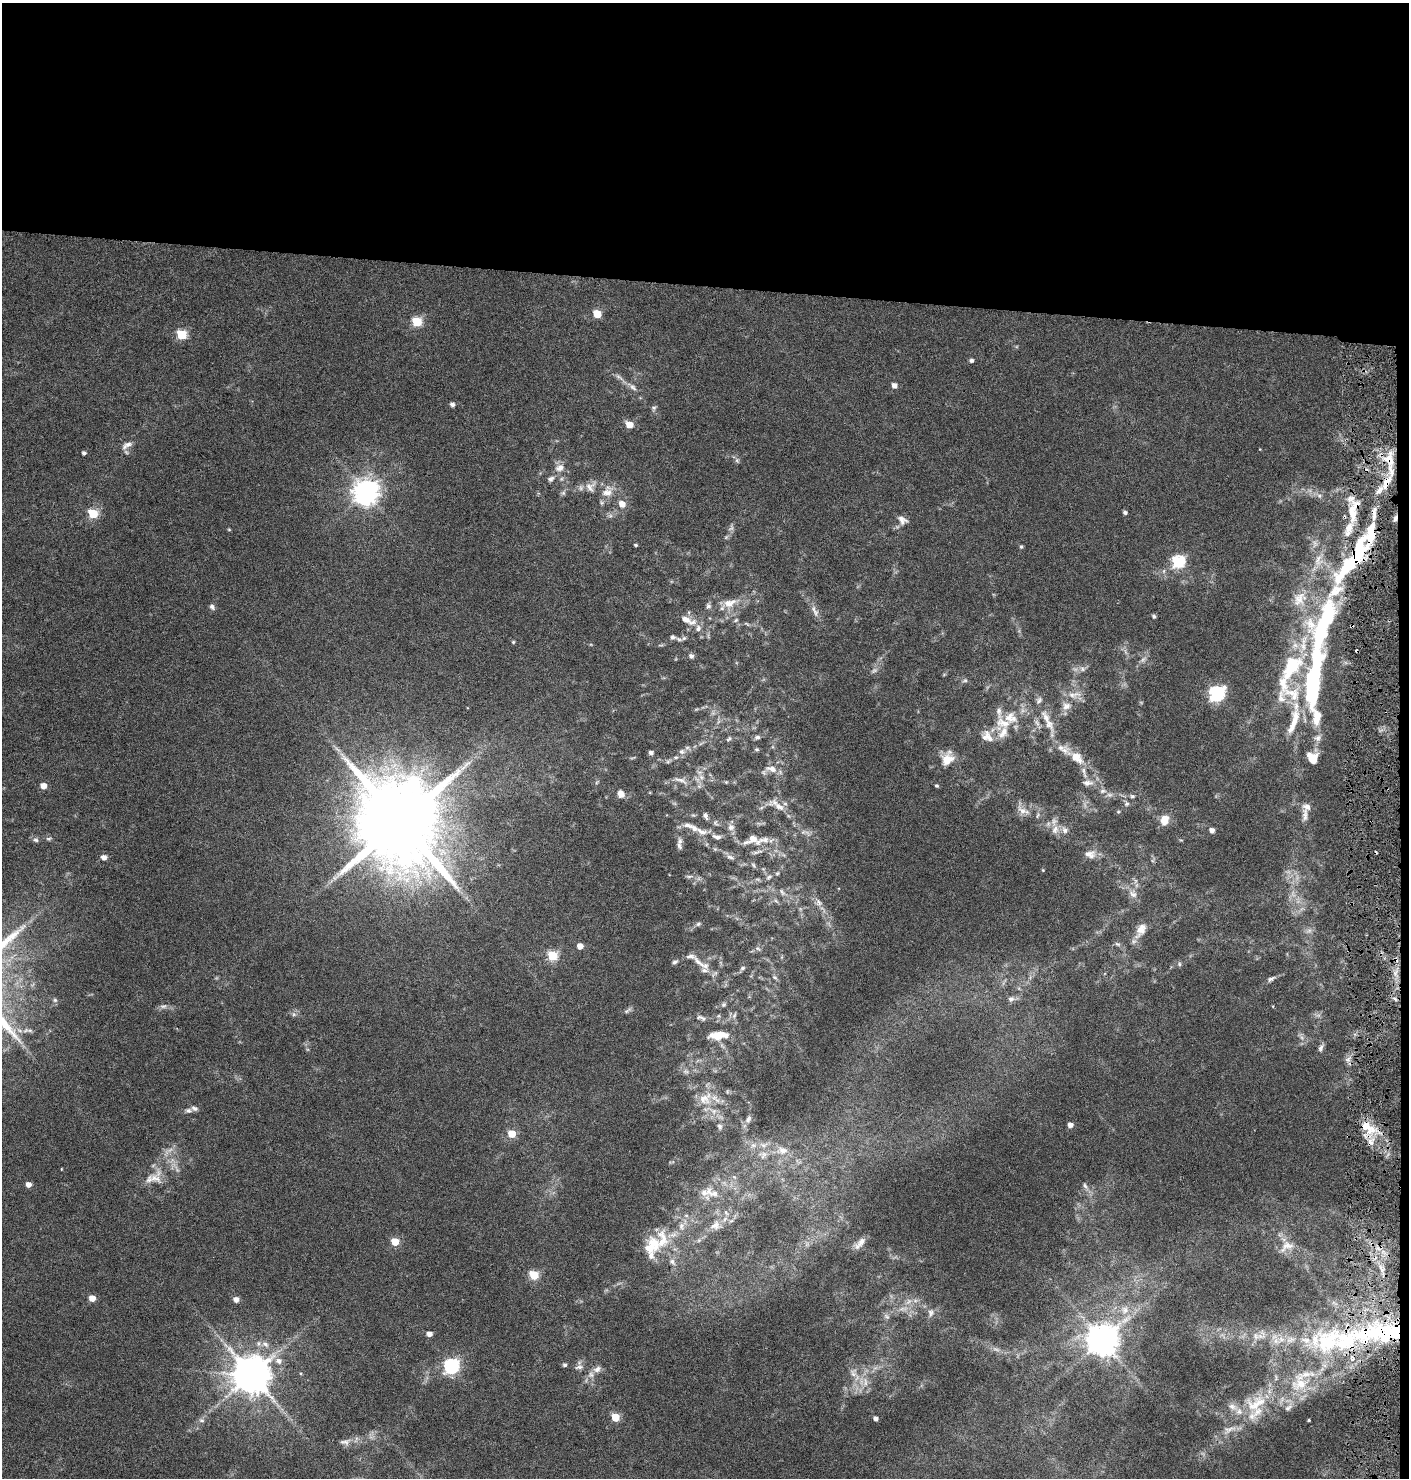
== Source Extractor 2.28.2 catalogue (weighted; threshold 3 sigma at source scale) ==
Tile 3 of 3 x 3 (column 3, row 1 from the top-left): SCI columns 3042-4448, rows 2960-4435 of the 4727 x 4435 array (HDU 1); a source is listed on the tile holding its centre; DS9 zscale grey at full resolution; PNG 1411 x 1480 px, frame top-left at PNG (2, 3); no overlay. Shown black and unused: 20% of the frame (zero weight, under 3 of 6 exposures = <1% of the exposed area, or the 3 px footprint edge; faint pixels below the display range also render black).
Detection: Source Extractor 2.28.2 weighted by HDU 2 'WHT'; one run over the whole footprint, this tile lists its part. Background 0.0339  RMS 0.0029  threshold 0.0119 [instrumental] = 3 sigma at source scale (4.09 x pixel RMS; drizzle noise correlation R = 1.36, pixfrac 0.8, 0.0396/0.0396 arcsec/px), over >= 5 px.
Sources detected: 276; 14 too faint to see at this stretch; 2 inside a brighter object's white glare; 4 cosmic-ray / hot-pixel residue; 1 long thin detection or spike segment (spike, bleed or trail) — not listed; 56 inside a brighter listed object's ellipse — not listed separately; the other 199 listed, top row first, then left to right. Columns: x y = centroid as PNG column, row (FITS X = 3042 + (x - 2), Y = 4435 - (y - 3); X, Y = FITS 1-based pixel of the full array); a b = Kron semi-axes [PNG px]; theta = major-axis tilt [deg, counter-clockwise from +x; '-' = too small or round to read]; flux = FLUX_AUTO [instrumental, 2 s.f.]
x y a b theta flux
597 314 5 5 - 9
417 322 6 5 - 17
181 334 6 5 - 18
971 360 5 4 - 0.71
619 377 16 5 -37 1.3
894 385 5 5 - 1.6
633 387 12 7 -46 1.2
452 404 5 5 - 0.92
654 408 7 7 - 0.66
629 425 6 5 - 4
127 445 17 8 31 1.8
84 453 4 4 - 0.77
1389 459 20 15 -88 7
737 460 8 6 -74 0.64
560 468 14 10 19 2.2
551 479 10 7 26 1.1
1386 483 23 9 62 4.9
591 486 19 13 51 2.9
366 492 9 8 - 290
607 492 19 13 31 3.8
563 493 8 6 36 0.67
1319 496 7 5 -45 0.75
622 504 6 5 - 2.9
1353 511 35 12 79 7.3
1125 512 4 4 - 0.72
93 514 6 5 - 17
1395 518 8 5 79 0.93
902 520 14 10 -33 1.8
229 529 4 4 - 0.3
1371 532 38 13 77 10
726 537 7 4 45 0.49
636 545 3 3 - 0.42
1021 547 4 4 - 0.48
1319 560 27 13 72 5.5
1178 562 6 6 - 38
1300 599 24 19 52 6.6
730 603 25 11 18 4.8
212 607 7 5 -44 0.93
816 613 10 7 82 1.2
1154 616 5 4 - 0.65
688 620 28 9 -24 3.9
736 620 7 5 30 0.51
747 624 8 4 -35 0.43
1352 625 4 4 - 0.49
1321 630 109 21 70 58
673 637 7 6 - 0.67
684 638 7 6 - 0.57
513 642 4 4 - 0.34
691 656 7 7 - 0.8
1143 659 10 7 50 1.3
1082 669 9 7 -39 1.1
874 671 11 6 32 0.99
965 680 7 5 16 0.6
1283 683 26 12 -83 5.4
1216 694 7 7 - 69
1074 695 21 9 7 3.1
1066 706 13 11 18 2.3
713 713 7 5 44 0.66
1317 717 23 11 86 4.9
1046 718 47 8 -69 5.6
1003 723 25 18 1 6.9
1037 723 10 6 -53 0.99
757 737 7 5 12 0.89
729 739 8 5 51 0.53
701 743 10 4 29 0.68
757 749 6 5 - 0.44
651 752 5 4 - 0.98
682 752 9 8 - 1.1
676 757 8 5 6 0.71
1077 758 20 11 -41 4.6
1312 758 14 12 -84 4.3
947 759 18 14 63 4.2
771 769 19 9 -12 2.6
701 777 9 6 -27 1.3
680 780 24 6 -19 2.2
597 782 7 4 53 0.4
726 782 6 4 -44 0.31
1087 783 16 8 -2 1.9
43 786 5 5 - 3.2
937 786 4 4 - 0.46
1103 791 9 6 1 0.93
621 794 8 7 - 2.1
1132 796 6 5 - 0.49
1126 804 8 6 43 0.74
779 807 34 8 -23 3.4
761 808 7 4 19 0.46
1023 811 20 9 -28 2.5
1118 812 5 4 - 0.33
693 815 6 4 -40 0.37
1305 815 21 8 89 2
705 816 9 5 -73 0.85
1164 820 12 9 76 3.5
400 822 25 23 -57 4100
716 823 10 6 -49 0.81
731 827 10 10 - 1.5
1055 830 14 9 72 2.1
1065 830 11 9 -56 1.4
1212 830 5 4 - 1.5
702 832 19 9 -21 2.5
49 838 8 5 12 0.57
36 840 7 6 - 0.73
753 840 30 15 5 5
680 841 11 8 87 1.4
715 849 5 5 - 0.42
1090 854 16 10 -2 2.3
104 857 5 5 - 1.7
730 857 13 6 -27 1.2
753 865 7 5 -60 0.5
1043 870 4 4 - 0.25
777 873 5 4 - 0.36
689 876 12 4 6 0.72
769 877 9 5 34 0.76
758 879 7 4 -19 0.41
1135 881 7 4 72 0.55
782 892 11 5 -56 0.9
1133 893 15 11 -55 2.5
819 902 12 8 -59 1.5
698 924 8 6 27 0.71
1141 930 22 11 60 3.6
1309 930 9 6 16 0.99
1117 944 8 5 -26 0.68
580 946 5 5 - 2.6
758 948 9 5 -33 0.58
552 955 5 5 - 20
675 962 8 5 31 0.72
698 962 31 7 -42 3.7
1179 964 7 5 -71 0.53
742 968 7 5 28 0.58
775 977 8 5 -38 0.56
1271 979 12 5 26 0.94
1011 999 10 8 24 1.2
1395 999 8 3 -45 0.61
55 1000 6 6 - 0.48
724 1004 7 6 - 0.62
163 1006 11 6 11 1
1273 1006 4 3 - 0.19
628 1010 14 5 35 0.73
294 1014 7 6 - 0.74
734 1015 10 5 66 0.77
718 1016 6 5 - 0.5
701 1018 16 6 -18 1.2
26 1030 11 5 21 1
718 1035 22 8 4 5.6
1321 1048 11 6 67 1
686 1072 10 8 -23 1.2
705 1098 24 17 42 6.8
188 1110 9 6 -1 0.91
748 1119 12 8 61 1.4
1070 1125 5 4 - 1.6
720 1126 9 6 -82 1
1368 1127 26 14 -38 6.7
512 1134 5 5 - 6.8
753 1145 10 8 33 1.7
782 1150 17 11 -6 3.3
763 1155 14 12 -1 2.8
61 1169 3 2 - 0.18
734 1177 7 4 -44 0.53
155 1178 26 20 64 6
28 1184 5 4 - 2
1085 1186 13 6 -58 1.2
714 1194 17 10 -7 3.2
726 1213 10 5 -52 0.83
715 1225 16 13 35 3.2
681 1226 13 9 85 2.3
699 1240 6 5 - 0.6
395 1241 5 5 - 7.8
861 1242 17 9 40 2.1
807 1244 9 7 -76 1.1
652 1246 30 23 61 9.5
1287 1246 19 13 5 3.6
672 1262 10 8 -43 1.5
534 1275 5 5 - 13
92 1298 5 5 - 3.3
236 1299 5 5 - 1.8
903 1309 15 6 7 1.8
1125 1310 13 12 - 3
931 1313 11 8 74 1.2
886 1316 9 6 -34 0.79
429 1334 5 4 - 1.8
1102 1340 10 9 - 530
1328 1341 74 44 8 53
265 1344 11 7 -30 1.6
279 1361 8 7 - 1.4
565 1365 5 4 - 0.61
451 1366 7 6 - 68
579 1367 12 6 11 1.1
875 1368 7 4 18 0.78
853 1373 15 10 -78 2.7
591 1374 10 9 - 1.6
251 1375 11 10 - 940
865 1382 17 7 89 2.7
1256 1404 36 24 25 13
1288 1407 12 6 35 1.1
615 1417 5 5 - 10
876 1418 4 4 - 1.1
201 1420 8 6 -28 0.77
1309 1420 3 2 - 0.28
1229 1429 25 10 23 3.7
345 1442 16 8 6 1.8
Overlapping masked pixels (flux is a lower limit): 7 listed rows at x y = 1389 459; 1386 483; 1353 511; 1395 518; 1371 532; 1352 625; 1368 1127